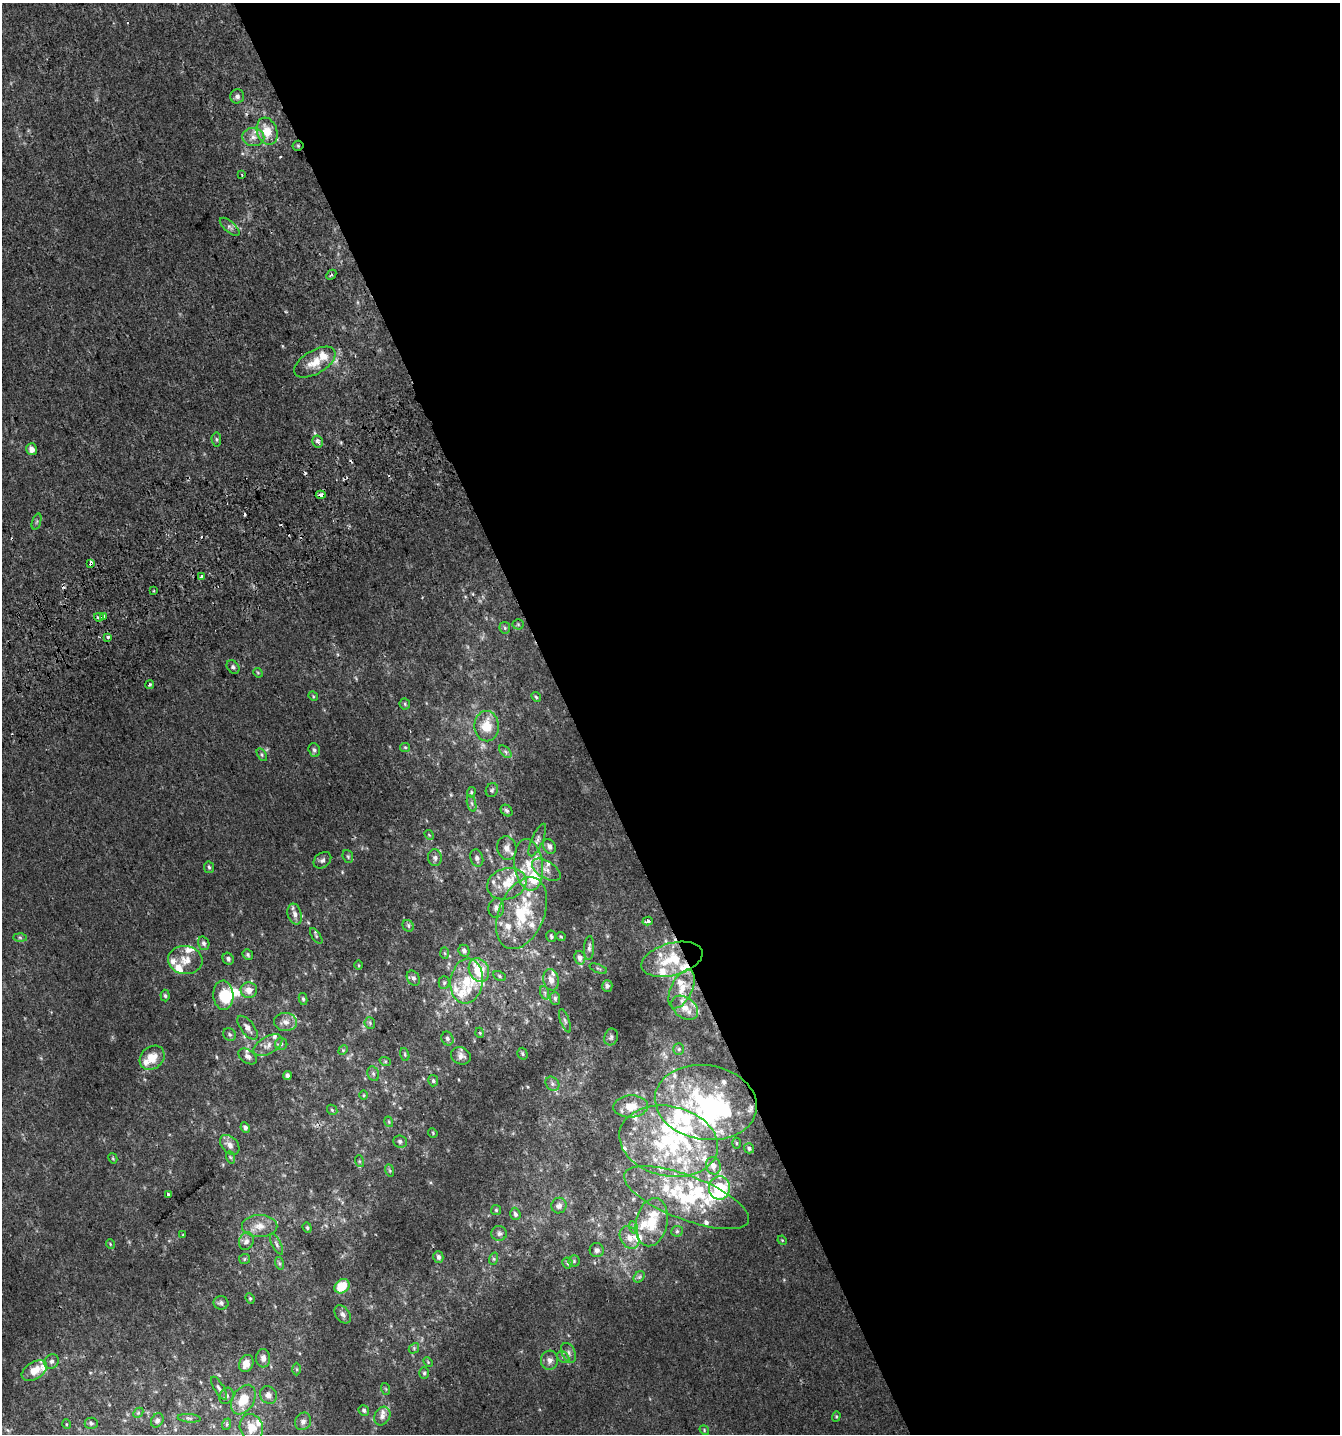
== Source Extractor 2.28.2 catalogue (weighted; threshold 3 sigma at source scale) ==
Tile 8 of 4 x 4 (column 4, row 2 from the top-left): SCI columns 4187-5524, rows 2903-4334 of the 5641 x 5808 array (HDU 1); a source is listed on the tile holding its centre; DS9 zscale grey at full resolution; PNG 1342 x 1436 px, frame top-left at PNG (2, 3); each listed source drawn as its Kron ellipse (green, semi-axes under 4 px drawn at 4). Shown black and unused: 57% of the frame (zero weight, under 2 of 3 exposures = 2% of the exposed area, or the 3 px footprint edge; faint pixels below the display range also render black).
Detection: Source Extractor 2.28.2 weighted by HDU 2 'WHT'; one run over the whole footprint, this tile lists its part. Background 0.00169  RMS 0.003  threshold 0.0136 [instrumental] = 3 sigma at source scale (4.5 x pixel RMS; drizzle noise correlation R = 1.50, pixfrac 1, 0.0396/0.0396 arcsec/px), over >= 5 px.
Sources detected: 257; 5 inside a brighter object's white glare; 8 cosmic-ray / hot-pixel residue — neither listed nor drawn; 64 inside a brighter listed object's ellipse — not listed separately; the other 180 listed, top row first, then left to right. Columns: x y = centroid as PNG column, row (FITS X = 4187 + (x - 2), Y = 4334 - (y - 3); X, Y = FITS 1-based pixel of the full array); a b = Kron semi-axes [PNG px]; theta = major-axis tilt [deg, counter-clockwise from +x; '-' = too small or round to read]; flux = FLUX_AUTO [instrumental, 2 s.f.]
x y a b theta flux
237 96 7 7 - 0.9
267 131 14 10 -71 5.2
253 137 11 9 -4 2.1
298 146 5 5 - 0.44
242 175 3 2 - 0.36
230 227 12 5 -41 0.93
331 275 6 3 44 0.34
315 362 23 11 31 4.8
216 439 7 4 -84 0.52
317 441 6 5 - 1
32 449 6 5 - 2.1
321 495 5 3 - 3.7
37 521 8 3 71 0.48
91 563 4 3 - 3.3
202 577 4 3 - 9.8
153 591 3 2 - 0.28
103 616 3 3 - 2.9
99 617 5 3 - 0.66
518 624 5 5 - 0.38
505 628 6 5 - 0.47
108 637 3 3 - 1.3
233 667 7 5 -46 0.66
258 673 5 4 - 0.32
150 685 5 4 - 0.43
313 696 5 4 - 0.33
536 697 5 4 - 0.42
405 704 5 5 - 0.42
487 726 15 12 -89 6
405 747 5 4 - 0.35
314 750 7 5 -72 0.73
505 752 7 4 -46 0.69
262 755 7 4 -60 0.51
492 790 7 6 - 0.57
471 792 5 4 - 0.43
472 803 8 3 -71 0.53
507 811 6 5 - 0.69
429 835 5 4 - 0.36
537 840 17 5 66 1.4
549 846 8 6 -58 1.2
507 848 12 9 -75 2.2
348 856 6 5 - 0.46
435 858 8 7 - 1.1
477 858 9 6 -73 1
322 860 10 7 38 0.92
529 865 26 14 -83 7.3
209 867 6 5 - 0.51
546 870 16 8 -31 2.4
507 884 20 15 17 6.6
496 908 10 8 79 1.6
522 913 37 23 67 19
295 914 10 7 -74 1.7
648 921 5 4 - 0.7
408 926 6 5 - 0.53
316 936 9 3 -57 0.47
551 936 6 5 - 0.51
561 936 5 3 - 0.3
20 937 6 4 -2 0.51
204 943 7 5 -72 0.9
589 948 12 5 87 0.84
464 951 6 5 - 0.89
445 953 6 4 -88 0.38
248 955 5 5 - 0.52
580 958 7 5 -76 1.2
228 959 6 5 - 0.82
672 959 31 16 15 11
185 960 17 14 -7 4
359 965 5 3 - 0.28
598 969 9 3 -21 0.39
479 970 12 9 -63 8.7
499 976 7 4 -28 0.45
413 978 8 6 -58 0.89
551 980 11 7 -76 2
467 981 22 16 82 7.9
444 983 6 5 - 0.45
607 986 6 5 - 0.65
682 989 21 10 65 4.2
249 990 8 8 - 2.6
545 993 7 4 -72 0.55
223 995 14 10 -87 7.3
165 996 6 4 -85 0.56
555 998 7 5 -88 0.65
303 999 6 4 -80 0.49
685 1008 15 10 -38 2.9
565 1021 12 4 -70 0.76
286 1022 11 9 -2 2
370 1023 6 5 - 0.49
248 1028 14 6 -52 1.6
480 1033 5 3 - 0.27
229 1034 7 6 - 0.6
611 1037 8 6 71 0.76
447 1038 7 6 - 0.86
281 1044 6 6 - 0.67
268 1045 16 8 30 2.2
679 1049 6 5 - 0.49
343 1050 5 4 - 0.35
405 1054 7 4 -72 0.38
522 1054 6 5 - 0.48
248 1056 10 6 -35 1.1
461 1056 10 8 -23 1.5
152 1058 13 11 40 4.4
385 1061 6 3 -18 0.33
373 1074 7 5 -70 0.65
287 1076 4 4 - 1
433 1081 5 5 - 0.51
552 1084 8 6 -48 0.86
364 1095 5 3 - 0.27
706 1102 51 37 -9 35
631 1106 17 11 3 4
332 1110 6 4 -46 0.41
389 1122 5 3 - 0.33
245 1127 5 4 - 0.9
433 1133 5 4 - 0.29
400 1141 7 6 - 0.71
669 1141 50 35 -12 33
736 1143 5 3 - 0.3
230 1145 11 7 -46 2
749 1148 5 5 - 0.61
230 1157 6 4 -71 0.41
113 1158 5 4 - 0.31
359 1161 6 4 -72 0.37
713 1166 9 7 -71 2.1
389 1170 6 4 -70 0.39
719 1188 11 10 - 19
168 1194 3 3 - 0.89
686 1198 66 22 -21 24
559 1206 8 7 - 1.4
496 1210 5 5 - 0.39
515 1214 6 5 - 0.81
652 1222 24 15 78 8.6
260 1226 18 11 0 3.3
633 1227 6 4 -71 0.53
307 1228 5 4 - 0.44
677 1231 6 5 - 0.52
499 1233 8 7 - 0.94
183 1235 4 3 - 0.25
629 1237 12 9 -58 2.5
782 1240 5 4 - 0.26
246 1241 9 7 71 1.2
110 1244 5 3 - 0.24
276 1244 11 4 -62 0.84
597 1250 7 7 - 0.93
438 1257 6 5 - 0.88
245 1259 5 5 - 0.45
493 1259 6 4 71 0.44
574 1261 5 5 - 0.44
279 1263 6 4 -71 0.52
567 1263 5 5 - 0.47
639 1277 6 5 - 0.59
342 1286 8 6 38 6.7
250 1298 5 4 - 0.4
221 1303 7 6 - 0.88
343 1314 10 7 -52 1.1
414 1348 6 4 48 0.44
569 1353 10 6 -63 1.1
563 1357 7 5 -43 0.64
263 1358 9 7 -87 1.6
549 1360 9 8 - 1.6
51 1361 8 7 - 1
428 1362 5 3 - 0.29
246 1363 9 7 67 3.4
297 1369 6 4 -89 0.38
34 1371 14 8 32 4.4
424 1373 6 5 - 0.53
219 1388 13 5 -59 0.91
386 1389 6 3 -71 0.31
268 1395 9 8 - 1.8
226 1396 8 6 64 0.92
243 1400 16 10 58 6.9
364 1410 5 5 - 0.61
138 1413 6 4 45 0.39
382 1416 10 7 62 1.5
836 1416 5 4 - 0.33
189 1418 11 3 -5 0.56
157 1420 7 5 56 0.87
303 1421 9 7 60 1.2
91 1423 6 6 - 0.63
66 1424 5 3 - 0.26
227 1424 6 4 71 0.42
251 1427 14 11 -68 4.2
704 1430 5 4 - 0.35
Overlapping masked pixels (flux is a lower limit): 4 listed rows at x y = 298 146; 321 495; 91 563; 672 959